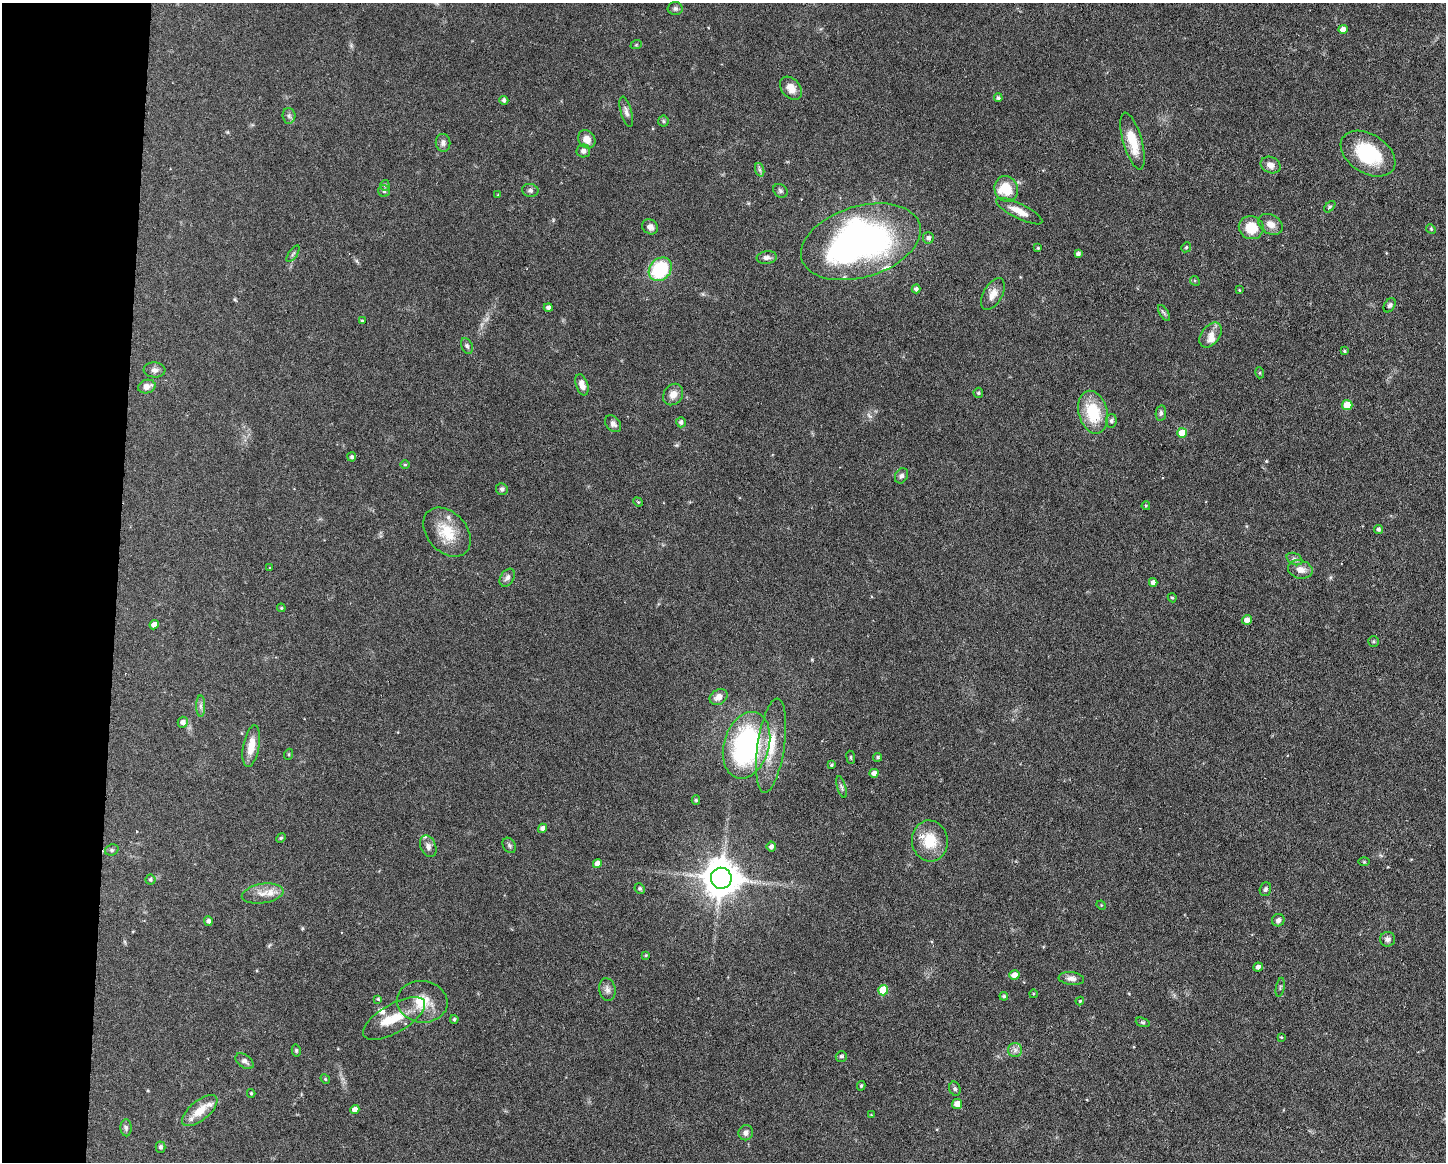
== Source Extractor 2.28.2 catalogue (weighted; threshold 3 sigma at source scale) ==
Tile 4 of 3 x 4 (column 1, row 2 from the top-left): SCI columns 222-1665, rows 2319-3478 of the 4662 x 4637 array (HDU 1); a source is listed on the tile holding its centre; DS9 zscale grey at full resolution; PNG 1448 x 1164 px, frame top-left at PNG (2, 3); each listed source drawn as its Kron ellipse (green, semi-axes under 4 px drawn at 4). Shown black and unused: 8% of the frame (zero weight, under 3 of 6 exposures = <1% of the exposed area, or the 3 px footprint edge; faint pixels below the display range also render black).
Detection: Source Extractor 2.28.2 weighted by HDU 2 'WHT'; one run over the whole footprint, this tile lists its part. Background 0.0934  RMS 0.0049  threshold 0.0202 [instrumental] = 3 sigma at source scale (4.09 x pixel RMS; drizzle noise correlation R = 1.36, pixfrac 0.8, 0.05/0.05 arcsec/px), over >= 5 px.
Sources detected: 148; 1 inside a brighter object's white glare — neither listed nor drawn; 7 inside a brighter listed object's ellipse — not listed separately; the other 140 listed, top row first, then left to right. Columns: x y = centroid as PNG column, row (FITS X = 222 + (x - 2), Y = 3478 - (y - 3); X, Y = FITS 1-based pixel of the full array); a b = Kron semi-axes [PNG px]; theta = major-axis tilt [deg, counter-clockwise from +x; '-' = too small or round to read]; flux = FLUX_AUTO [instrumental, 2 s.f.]
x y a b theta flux
675 8 7 6 - 1.2
1343 29 4 4 - 3.3
636 45 6 3 19 0.44
791 88 13 9 -48 3.9
998 98 4 4 - 0.93
504 100 4 4 - 1.2
626 112 15 5 -74 2
289 116 8 6 -87 1.3
663 121 5 5 - 0.76
587 139 10 8 -50 4.2
1132 141 29 9 -74 11
443 143 9 7 -82 1.6
583 151 7 6 - 1.7
1368 154 30 19 -32 28
1271 165 10 8 -24 2.9
760 170 7 4 -71 0.98
385 185 5 4 - 0.74
1006 189 13 11 -68 10
530 190 8 6 -11 1.2
384 191 6 5 - 0.79
780 191 8 6 -38 1.1
498 195 4 3 - 0.39
1330 207 7 4 46 0.75
1019 211 25 7 -26 5.5
1270 224 13 9 -30 3.6
650 227 8 7 - 2.4
1251 228 12 11 - 11
1431 229 5 4 - 0.5
928 238 5 5 - 1.5
861 242 61 35 17 180
1186 247 5 4 - 0.55
1038 248 3 3 - 0.54
293 254 9 3 56 0.85
1078 254 4 4 - 1.1
767 258 10 6 7 1.7
660 269 13 10 48 28
1195 281 5 4 - 0.58
916 289 4 4 - 1.5
1239 290 4 3 - 0.39
993 294 17 9 61 4
1390 305 8 5 57 1.1
548 307 4 4 - 1.4
1164 313 9 3 -58 0.87
362 321 4 3 - 0.56
1211 335 14 9 53 3.5
467 346 8 5 -67 0.99
1344 351 4 3 - 0.61
154 370 11 7 -5 2
1260 373 5 3 - 0.5
582 385 11 6 -70 3.6
147 387 9 6 17 3.6
978 393 5 5 - 0.76
673 394 11 9 54 3.7
1347 405 5 5 - 10
1093 412 22 14 -76 18
1161 413 8 5 80 1
1111 421 7 5 80 0.97
681 422 5 5 - 1.3
613 424 9 7 -47 1.8
1182 433 5 5 - 8.8
352 457 4 4 - 1.1
405 465 5 3 - 0.49
902 476 8 6 58 1.3
502 489 6 6 - 1
638 502 5 4 - 0.48
1146 506 4 4 - 0.45
1378 529 4 4 - 1.1
447 532 28 19 -48 13
1294 559 8 5 -27 1.3
270 568 4 2 - 0.3
1300 569 12 9 -12 3.7
507 578 10 6 57 1.7
1153 582 4 4 - 1.8
1172 598 5 4 - 0.56
281 608 4 4 - 0.54
1247 620 5 5 - 2.9
154 625 5 4 - 3.3
1373 641 5 5 - 0.74
719 697 9 7 33 3.5
201 706 10 4 -90 1.5
183 722 5 5 - 1.9
746 745 34 22 73 84
251 746 21 8 79 6.2
771 746 47 13 82 15
289 754 5 3 - 0.46
851 757 6 3 -82 0.5
878 757 4 4 - 0.82
831 765 4 3 - 0.63
874 773 4 4 - 2.1
842 787 11 3 -72 0.91
696 800 5 4 - 0.71
543 828 5 4 - 2.1
281 838 5 4 - 0.56
930 841 20 18 -83 13
509 845 8 6 -59 0.98
428 846 11 7 -66 2.4
771 847 5 4 - 1.8
112 850 7 5 20 0.87
1364 862 6 4 -1 0.49
597 863 4 4 - 2.8
721 878 10 10 - 1200
150 880 5 5 - 0.76
640 889 5 5 - 0.82
1265 889 7 5 71 1
263 894 21 9 9 4.9
1101 905 5 4 - 0.44
1278 920 6 6 - 1.5
208 921 5 4 - 1.4
1388 939 7 7 - 1.8
646 955 4 4 - 0.47
1258 967 5 4 - 1.8
1014 975 5 5 - 3.3
1071 979 13 6 -6 2.3
1280 987 9 3 79 0.57
607 990 11 8 -79 2.1
883 990 5 5 - 12
1033 994 4 3 - 0.39
1004 996 4 4 - 0.75
378 999 4 3 - 0.62
1080 1001 4 4 - 0.53
422 1002 25 21 -7 12
394 1018 35 14 30 11
454 1019 4 4 - 0.71
1143 1022 7 4 -19 0.73
1281 1037 3 3 - 0.41
296 1050 6 4 -77 0.69
1015 1050 7 7 - 1.7
841 1056 5 5 - 0.89
245 1061 10 6 -37 1.7
325 1079 5 4 - 0.52
861 1086 5 3 - 0.62
955 1089 7 5 -74 0.97
251 1093 4 3 - 0.61
957 1104 5 5 - 4.2
355 1110 4 4 - 3.1
200 1111 21 9 39 8.1
871 1115 3 3 - 0.33
126 1128 8 5 -88 1.1
746 1133 7 7 - 2
160 1147 5 5 - 1